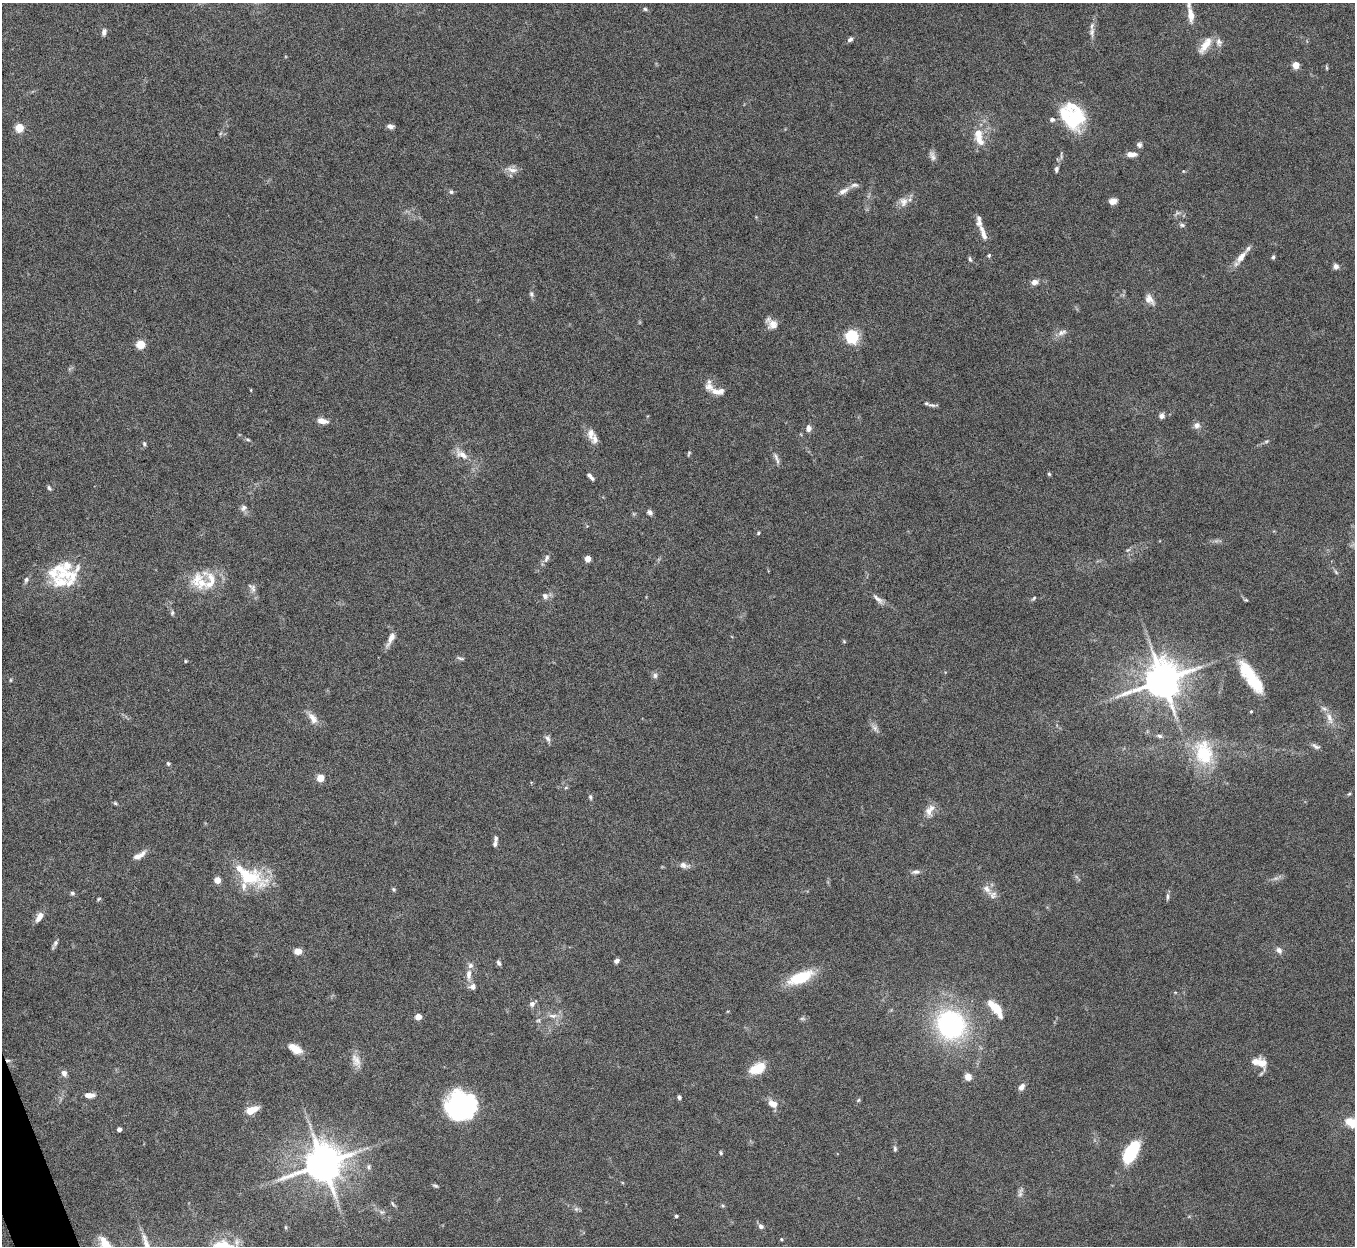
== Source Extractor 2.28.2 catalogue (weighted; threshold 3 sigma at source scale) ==
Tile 7 of 4 x 4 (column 3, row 2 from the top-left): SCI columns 2710-4062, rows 2640-3883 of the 5419 x 5403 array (HDU 1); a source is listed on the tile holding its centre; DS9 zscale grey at full resolution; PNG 1357 x 1248 px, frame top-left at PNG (2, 3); no overlay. Shown black and unused: <1% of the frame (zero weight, under 8 of 15 exposures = <1% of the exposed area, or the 3 px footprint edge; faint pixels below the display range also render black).
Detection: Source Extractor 2.28.2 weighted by HDU 2 'WHT'; one run over the whole footprint, this tile lists its part. Background 0.163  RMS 0.0048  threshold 0.0196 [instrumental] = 3 sigma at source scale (4.09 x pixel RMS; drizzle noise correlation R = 1.36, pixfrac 0.8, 0.05/0.05 arcsec/px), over >= 5 px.
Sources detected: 182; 5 inside a brighter object's white glare — not listed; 24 inside a brighter listed object's ellipse — not listed separately; the other 153 listed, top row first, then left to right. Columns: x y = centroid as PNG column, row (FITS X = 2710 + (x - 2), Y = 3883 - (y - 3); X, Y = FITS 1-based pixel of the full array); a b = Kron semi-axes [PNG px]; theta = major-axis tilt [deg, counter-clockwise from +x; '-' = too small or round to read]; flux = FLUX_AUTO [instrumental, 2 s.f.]
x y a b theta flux
645 9 5 5 - 0.65
1191 15 18 7 -82 4.5
104 32 9 6 76 1.5
1092 32 15 7 87 2.4
850 39 7 5 37 1.2
1219 42 13 9 -79 2.5
1205 45 22 9 55 5.9
1296 65 4 4 - 12
1326 68 7 3 -81 0.53
1074 118 27 23 37 26
390 126 8 5 -3 1.6
19 128 5 5 - 19
980 140 22 10 -52 5.3
1139 145 7 7 - 1.3
1131 154 11 6 1 3.1
932 156 14 7 -64 1.9
1056 169 7 5 79 1.2
512 170 17 8 -13 3
1183 171 5 4 - 0.37
844 191 16 7 30 2.7
451 192 6 5 - 0.86
1113 201 8 6 9 2.6
903 202 14 11 90 3.6
1177 213 11 5 33 1.2
1182 225 8 5 -10 0.95
983 233 24 7 -70 3.6
989 255 5 4 - 0.62
1241 257 21 8 52 4.5
1273 257 5 4 - 0.77
970 259 8 4 -72 0.78
1336 266 7 6 - 1.6
1034 282 6 5 - 2.8
531 294 7 6 - 1
1149 299 14 9 -50 3.3
772 324 14 9 -46 3.9
1062 332 14 7 22 2.3
852 336 6 5 - 84
141 344 5 5 - 19
709 387 18 11 -84 3.8
721 391 9 7 62 1.7
932 405 13 4 -4 1.3
1162 416 8 7 - 1.6
322 421 13 6 -12 3.1
1197 425 9 8 - 2.1
809 428 8 7 - 1.9
591 433 15 9 88 3.3
248 440 7 3 -19 0.67
1266 441 6 4 29 0.68
144 443 7 5 -75 0.79
689 453 7 4 71 0.61
462 454 21 9 -34 4.9
776 457 13 6 -65 1.7
1049 474 5 5 - 0.6
590 476 9 4 -47 1.5
49 488 7 4 -60 0.8
243 508 10 8 43 1.7
650 512 7 6 - 1.2
758 533 4 4 - 0.48
1128 550 7 4 36 0.71
546 558 13 6 66 1.6
588 559 4 4 - 6.5
77 568 16 7 65 2.8
1336 572 7 4 -46 0.72
197 579 32 15 48 9.6
26 580 8 5 68 1.2
60 582 27 17 0 11
252 588 14 8 -53 2.1
545 596 8 7 - 1.7
1034 598 7 3 37 0.6
878 599 19 6 -42 2.4
1246 600 6 4 -10 0.54
172 613 7 5 88 0.78
391 639 20 7 65 3.3
844 641 5 5 - 0.45
460 658 10 4 -16 0.85
185 661 4 4 - 0.49
1246 669 21 16 -57 11
655 675 7 7 - 1.4
10 680 6 4 90 0.43
1162 680 11 10 - 1400
1251 711 4 3 - 0.4
313 718 18 9 -55 3.7
1329 718 19 8 -75 4.1
875 728 13 7 -56 1.9
1160 736 7 5 -16 0.95
548 738 10 7 -59 1.6
1316 746 12 6 -25 1.5
1204 753 35 24 -79 21
168 764 6 4 -39 0.66
320 778 5 5 - 12
566 788 6 4 2 0.56
1349 794 6 4 44 0.54
590 797 8 4 -77 0.79
115 803 6 4 -28 0.65
930 810 18 10 63 4
495 844 8 5 84 1.1
139 855 18 6 30 3.4
684 865 14 7 -13 2.3
916 872 12 6 3 1.5
249 877 43 20 -18 24
1275 878 9 4 9 1.3
394 889 6 5 - 0.65
987 889 13 8 -48 2.8
72 893 6 5 - 0.84
1168 896 10 4 86 1
99 899 5 4 - 0.5
39 917 12 6 60 3.4
55 943 9 6 63 1.2
1279 950 9 7 -45 1.8
298 951 7 5 0 4.2
616 961 5 4 - 1.5
499 963 7 4 -62 1
469 974 16 7 88 3.4
801 977 24 10 23 20
532 1004 7 7 - 1.7
996 1008 19 7 -51 12
553 1016 13 6 -3 2.4
418 1017 7 6 - 2.6
802 1018 7 4 0 0.77
538 1020 6 4 1 0.63
950 1025 25 23 -49 80
295 1049 16 8 -31 5
8 1060 6 4 1 0.78
356 1060 21 10 -65 4.1
1259 1062 19 11 -20 5.6
757 1068 19 11 25 9.2
64 1073 8 7 - 2.1
968 1077 8 7 - 3.2
1021 1087 8 6 57 2.1
89 1095 11 6 0 3.3
679 1097 5 4 - 1
858 1100 6 4 46 0.56
773 1104 12 8 -29 3.7
461 1107 44 16 -75 26
250 1110 9 5 22 11
1352 1123 11 7 -30 11
119 1129 4 4 - 2.1
895 1149 7 4 -81 0.81
1131 1152 22 10 59 31
721 1153 5 4 - 0.61
323 1164 11 10 - 1400
369 1167 7 6 - 0.98
435 1186 8 3 -23 0.66
1020 1192 15 6 76 1.6
393 1204 8 3 -60 0.73
723 1206 5 4 - 0.57
576 1209 6 5 - 0.92
382 1212 6 5 - 0.96
676 1216 3 3 - 0.75
761 1226 7 6 - 1.4
286 1227 5 3 - 0.47
781 1239 4 4 - 0.48
105 1243 19 9 -50 6
Overlapping masked pixels (flux is a lower limit): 1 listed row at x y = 8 1060
Isophote crosses this tile's border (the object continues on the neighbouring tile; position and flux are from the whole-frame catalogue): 2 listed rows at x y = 1352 1123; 105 1243